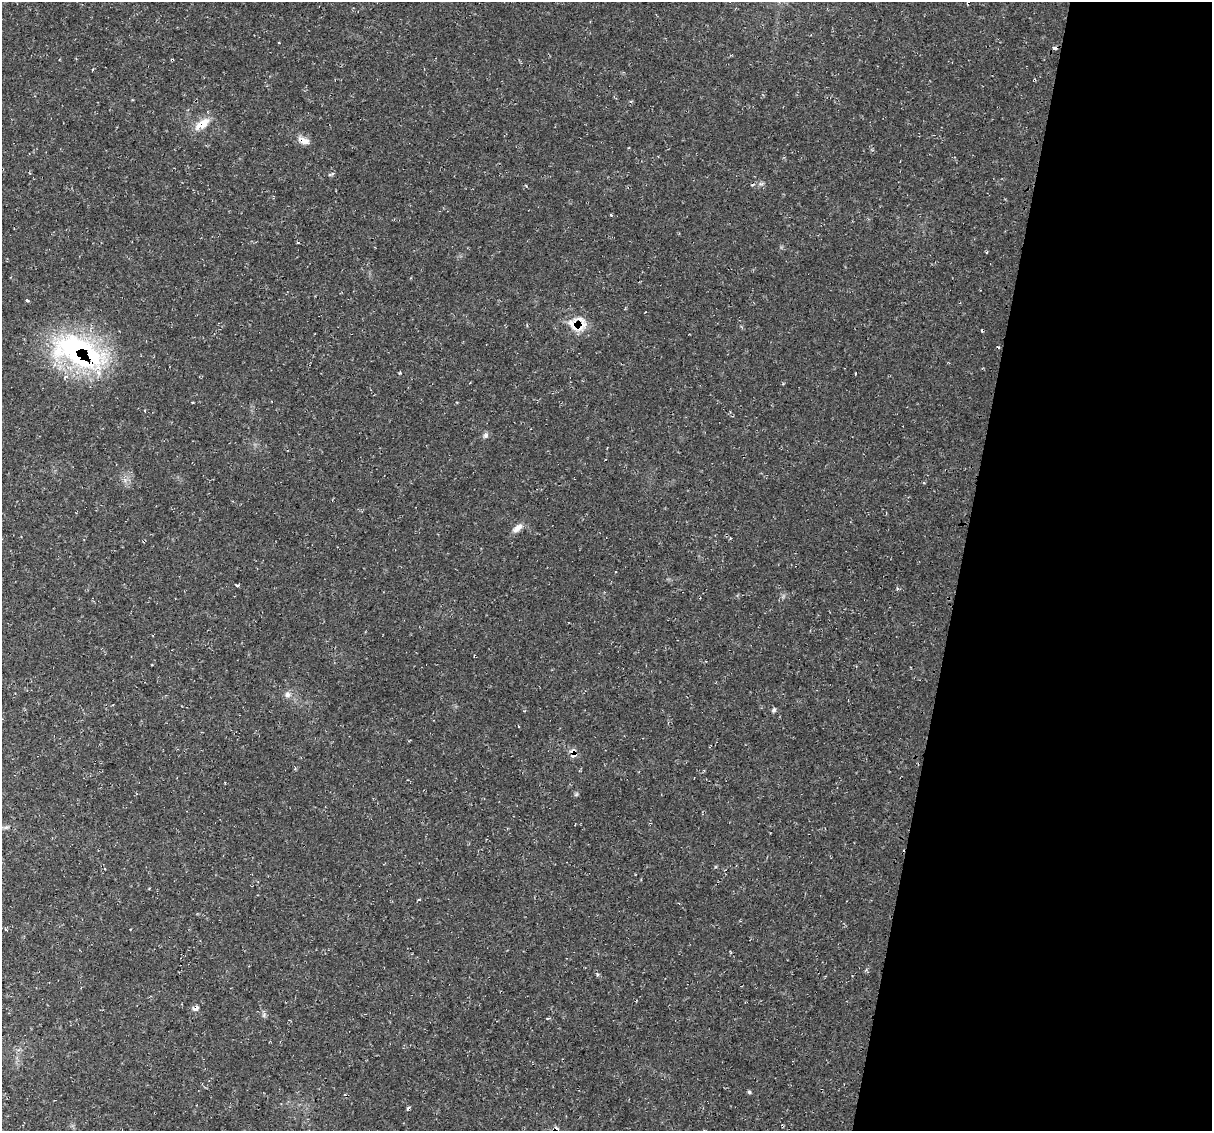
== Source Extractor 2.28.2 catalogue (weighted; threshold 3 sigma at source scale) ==
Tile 8 of 4 x 4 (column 4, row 2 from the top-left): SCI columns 3644-4853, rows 2373-3501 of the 4856 x 4871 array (HDU 1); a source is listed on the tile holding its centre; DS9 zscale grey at full resolution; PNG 1214 x 1133 px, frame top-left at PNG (2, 2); no overlay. Shown black and unused: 21% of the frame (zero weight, under 2 of 3 exposures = <1% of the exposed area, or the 3 px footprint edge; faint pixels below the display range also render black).
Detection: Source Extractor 2.28.2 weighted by HDU 2 'WHT'; one run over the whole footprint, this tile lists its part. Background 0.0207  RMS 0.0061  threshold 0.0275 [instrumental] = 3 sigma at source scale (4.5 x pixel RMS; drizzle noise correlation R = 1.50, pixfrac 1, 0.05/0.05 arcsec/px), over >= 5 px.
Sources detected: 24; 4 cosmic-ray / hot-pixel residue — not listed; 2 inside a brighter listed object's ellipse — not listed separately; the other 18 listed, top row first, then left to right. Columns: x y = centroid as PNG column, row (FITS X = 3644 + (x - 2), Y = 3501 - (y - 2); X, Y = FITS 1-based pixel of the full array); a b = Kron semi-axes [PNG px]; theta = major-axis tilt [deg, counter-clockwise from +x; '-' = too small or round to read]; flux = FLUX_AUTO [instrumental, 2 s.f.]
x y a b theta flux
1054 48 4 3 - 4.1
203 124 19 11 53 8.7
304 141 16 8 -23 4.8
332 174 6 3 13 1.5
27 301 4 3 - 0.82
573 323 18 11 33 8.2
77 351 66 34 -25 110
486 435 9 6 58 1.7
517 528 15 7 42 4.1
237 585 6 3 7 0.8
897 588 5 4 - 0.79
287 694 8 8 - 2.5
774 710 6 5 - 1.5
574 755 10 5 29 2.1
6 827 7 4 1 1.3
195 1008 9 6 31 2.3
749 1092 4 4 - 0.98
407 1109 5 4 - 0.99
Overlapping masked pixels (flux is a lower limit): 6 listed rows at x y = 1054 48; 304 141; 573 323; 77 351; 574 755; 195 1008